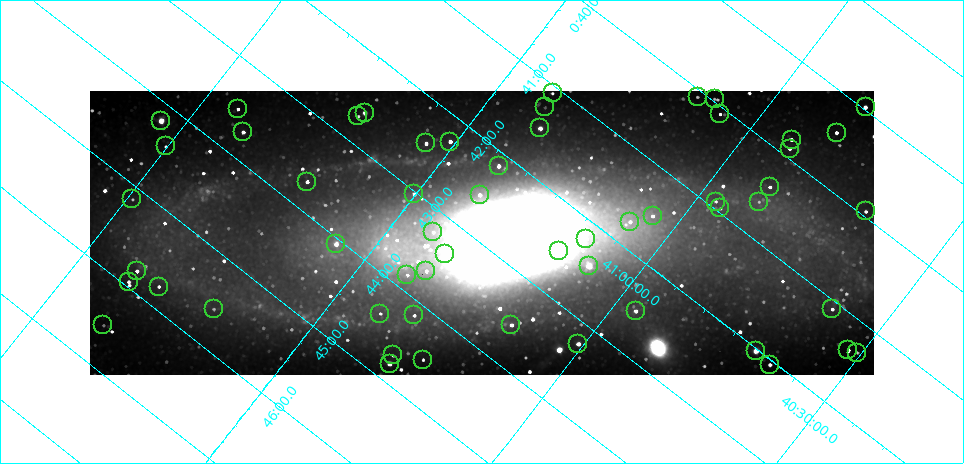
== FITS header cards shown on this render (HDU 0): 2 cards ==
NAXIS1  =                  784 / Axis length
NAXIS2  =                  284 / Axis length

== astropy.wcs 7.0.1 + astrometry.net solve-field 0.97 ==
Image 784 x 284 px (HDU 0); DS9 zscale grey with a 90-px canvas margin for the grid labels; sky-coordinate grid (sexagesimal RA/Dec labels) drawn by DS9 from the SOLVED WCS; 56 Tycho-2 reference stars matched to detected sources circled (green)
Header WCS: RA---TAN/DEC--TAN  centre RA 00:42:54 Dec +41:20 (10.72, +41.33 deg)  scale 8 arcsec/px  FOV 104.5' x 37.9'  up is -52 deg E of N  parity normal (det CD < 0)
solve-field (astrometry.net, Tycho-2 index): VERIFIED the header's WCS against the Tycho-2 star catalogue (verified at 5 index scales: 5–55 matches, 0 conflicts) and refined it, rather than solving blind
Solved WCS: RA---TAN-SIP/DEC--TAN-SIP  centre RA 00:42:54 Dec +41:20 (10.72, +41.33 deg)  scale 8 arcsec/px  FOV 104.5' x 37.9'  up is -52 deg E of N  parity normal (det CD < 0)
The solver's refit moves the header's centre by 3.5 arcsec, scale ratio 0.9999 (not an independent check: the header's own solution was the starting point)
Tycho-2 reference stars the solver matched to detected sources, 56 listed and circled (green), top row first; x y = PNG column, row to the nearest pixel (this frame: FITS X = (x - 90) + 1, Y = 284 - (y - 91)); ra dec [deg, ICRS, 3 dp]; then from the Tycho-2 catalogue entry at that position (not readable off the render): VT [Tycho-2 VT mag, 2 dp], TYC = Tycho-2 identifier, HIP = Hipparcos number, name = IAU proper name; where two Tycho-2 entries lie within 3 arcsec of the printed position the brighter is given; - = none
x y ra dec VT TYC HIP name
553 93 10.270 +41.396 11.86 2805-219-1 - -
698 97 10.018 +41.135 11.70 2801-1669-1 - -
715 99 9.992 +41.102 11.63 2788-270-1 - -
545 107 10.317 +41.390 12.74 2805-201-1 - -
866 107 9.743 +40.824 10.78 2788-276-1 - -
238 109 10.879 +41.927 11.82 2805-134-1 - -
365 113 10.656 +41.699 9.58 2805-789-1 - -
720 114 10.017 +41.072 11.47 2801-1453-1 - -
358 116 10.676 +41.706 11.29 2805-1943-1 - -
161 121 11.047 +42.046 9.45 2805-1072-1 - -
540 128 10.374 +41.370 10.16 2805-213-1 - -
243 132 10.923 +41.887 10.15 2805-152-1 - -
837 133 9.853 +40.841 11.32 2788-930-1 - -
792 140 9.950 +40.911 10.75 2788-108-1 - -
450 142 10.568 +41.510 11.29 2805-2124-1 - -
426 143 10.616 +41.550 10.67 2805-2192-1 - -
166 146 11.100 +42.003 11.22 2805-248-1 - -
790 149 9.976 +40.902 11.08 2788-362-1 - -
499 166 10.538 +41.392 10.59 2805-2135-1 - -
307 182 10.923 +41.707 10.89 2805-2155-1 - -
770 187 10.099 +40.885 10.62 2801-1998-1 - -
414 194 10.757 +41.502 11.21 2805-2136-1 - -
480 195 10.639 +41.386 11.36 2805-2208-1 - -
132 199 11.286 +41.988 11.23 2805-2159-1 - -
716 202 10.230 +40.961 11.47 2801-2047-1 - -
759 202 10.154 +40.885 11.89 2801-2012-1 - -
720 208 10.238 +40.944 11.79 2801-2058-1 - -
866 211 9.985 +40.683 10.60 2788-2214-1 - -
653 216 10.377 +41.053 11.36 2801-2079-1 - -
630 222 10.431 +41.085 11.65 2801-2062-1 - -
433 232 10.811 +41.416 11.59 2805-2157-1 - -
586 239 10.549 +41.138 12.52 2801-2061-1 - -
336 244 11.016 +41.571 9.16 2805-2199-1 3447 -
559 251 10.628 +41.169 11.22 2801-2073-1 - -
445 254 10.840 +41.365 11.39 2805-2131-2 - -
589 266 10.609 +41.097 10.73 2801-2063-1 - -
137 271 11.445 +41.882 11.95 2805-200-1 - -
426 271 10.914 +41.376 10.74 2805-2142-1 - -
407 275 10.959 +41.403 11.28 2805-2128-1 - -
129 282 11.486 +41.881 11.65 2805-1585-1 - -
159 287 11.442 +41.822 12.02 2805-2206-1 - -
214 309 11.393 +41.696 10.94 2805-2164-1 - -
832 309 10.272 +40.610 11.29 2801-2035-1 - -
636 311 10.629 +40.954 9.37 2801-2009-1 3333 -
380 314 11.098 +41.398 11.60 2805-2202-1 - -
414 315 11.041 +41.336 11.24 2805-2210-1 - -
103 325 11.635 +41.866 12.23 2805-822-1 - -
511 325 10.886 +41.153 10.99 2801-2037-1 - -
578 344 10.809 +41.009 9.29 2801-2078-1 - -
848 350 10.339 +40.526 11.30 2801-884-1 - -
756 351 10.506 +40.688 7.08 2801-2025-1 3293 -
857 353 10.329 +40.508 11.08 2801-1216-1 - -
393 355 11.172 +41.318 11.25 2805-108-1 - -
423 360 11.127 +41.260 11.28 2805-390-1 - -
390 364 11.198 +41.314 9.30 2805-117-1 - -
770 365 10.513 +40.645 11.79 2801-1237-1 - -